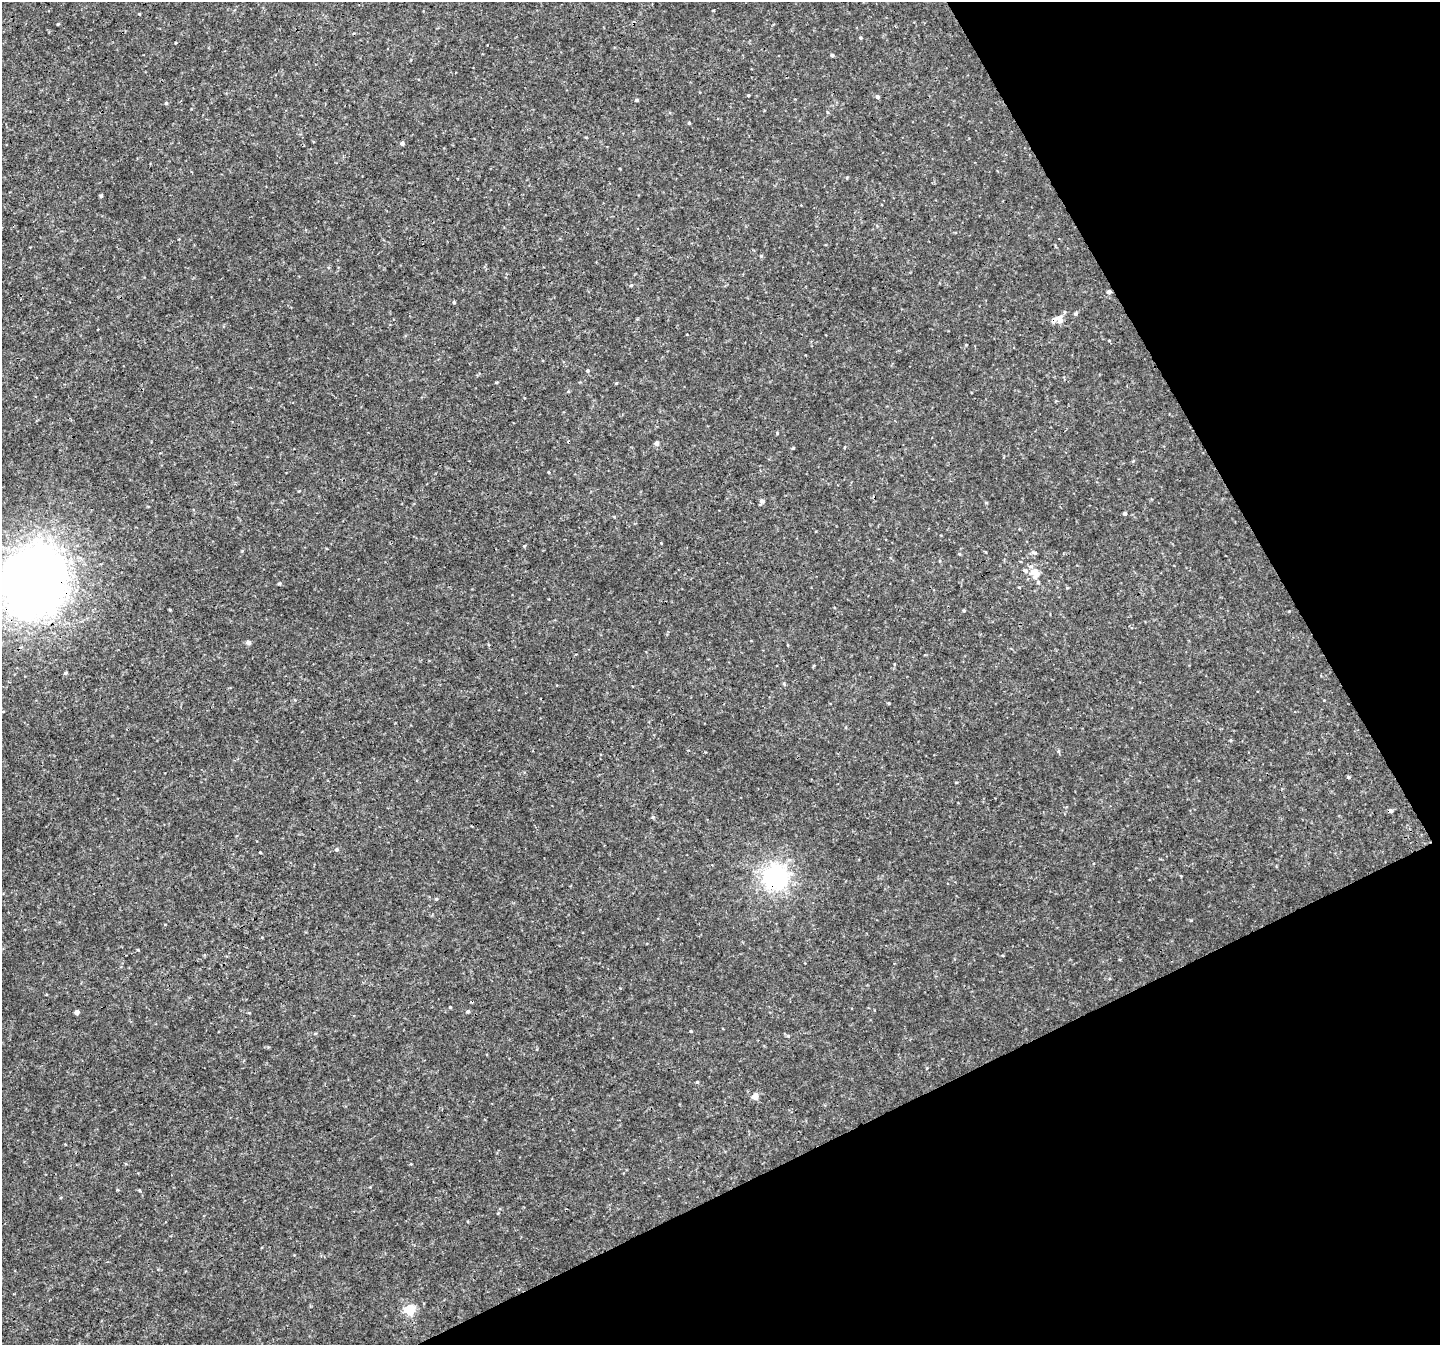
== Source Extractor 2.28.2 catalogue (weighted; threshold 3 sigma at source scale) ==
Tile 12 of 4 x 4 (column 4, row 3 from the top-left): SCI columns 4318-5755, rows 1451-2793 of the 5761 x 5647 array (HDU 1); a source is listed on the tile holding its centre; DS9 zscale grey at full resolution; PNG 1442 x 1347 px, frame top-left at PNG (2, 2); no overlay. Shown black and unused: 24% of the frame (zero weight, under 3 of 4 exposures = <1% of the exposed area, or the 3 px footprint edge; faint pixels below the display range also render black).
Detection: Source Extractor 2.28.2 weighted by HDU 2 'WHT'; one run over the whole footprint, this tile lists its part. Background 0.00675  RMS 0.0037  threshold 0.0166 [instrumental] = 3 sigma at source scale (4.5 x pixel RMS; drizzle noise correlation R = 1.50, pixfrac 1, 0.0396/0.0396 arcsec/px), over >= 5 px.
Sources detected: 75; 3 cosmic-ray / hot-pixel residue — not listed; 3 inside a brighter listed object's ellipse — not listed separately; the other 69 listed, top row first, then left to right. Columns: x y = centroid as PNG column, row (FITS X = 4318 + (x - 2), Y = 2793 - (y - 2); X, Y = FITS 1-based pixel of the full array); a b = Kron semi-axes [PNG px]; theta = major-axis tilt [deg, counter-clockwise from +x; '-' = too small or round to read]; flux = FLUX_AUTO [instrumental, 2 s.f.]
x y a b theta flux
139 14 4 3 - 0.28
58 24 3 3 - 0.33
860 38 4 4 - 0.49
832 55 4 3 - 0.97
748 95 3 2 - 0.39
877 97 5 4 - 0.84
637 100 4 3 - 0.73
166 103 4 4 - 0.48
689 123 4 4 - 0.41
402 143 4 4 - 1.2
847 177 5 3 - 0.31
101 196 3 3 - 0.61
761 256 5 4 - 0.41
631 285 4 4 - 0.43
1109 292 5 4 - 1.3
454 302 4 3 - 0.55
1075 314 5 5 - 0.56
1059 318 10 8 -89 2.7
966 345 4 3 - 0.27
588 371 5 5 - 0.52
496 382 5 3 - 0.31
616 383 4 4 - 0.35
568 392 5 3 - 0.34
777 433 4 4 - 0.37
657 443 5 5 - 1.2
793 448 5 3 - 0.36
548 472 3 3 - 0.33
762 501 5 5 - 1.3
986 503 5 3 - 0.34
1125 513 4 3 - 0.91
661 543 3 3 - 0.25
524 546 4 3 - 0.37
1034 552 8 5 -25 0.84
959 554 4 4 - 0.41
1035 573 14 11 -59 5.5
34 581 55 47 72 420
279 583 4 3 - 0.49
1019 587 5 3 - 0.26
1067 588 4 3 - 0.32
170 610 4 3 - 0.36
964 610 4 3 - 0.43
248 642 5 4 - 1.4
895 664 4 3 - 0.36
66 673 5 4 - 0.44
784 684 5 4 - 0.43
1324 700 3 3 - 0.24
889 703 4 3 - 0.38
1231 740 5 3 - 0.38
1058 751 6 4 -74 0.56
1348 777 5 4 - 0.52
956 782 4 3 - 0.29
1391 811 5 5 - 0.91
653 817 5 5 - 0.45
337 849 5 5 - 0.66
260 852 3 3 - 0.29
775 877 28 27 - 42
436 899 5 4 - 0.41
138 950 4 3 - 0.3
620 988 4 3 - 0.25
450 1007 3 3 - 0.36
468 1011 5 4 - 0.57
77 1012 4 4 - 2
249 1013 5 3 - 0.28
691 1031 4 3 - 0.44
788 1036 6 4 -18 0.45
697 1082 4 4 - 0.39
755 1096 5 5 - 4.6
498 1213 4 4 - 0.29
409 1310 5 5 - 27
Overlapping masked pixels (flux is a lower limit): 3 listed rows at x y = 1109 292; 34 581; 775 877
Isophote crosses this tile's border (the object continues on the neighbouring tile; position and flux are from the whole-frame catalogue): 1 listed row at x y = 34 581